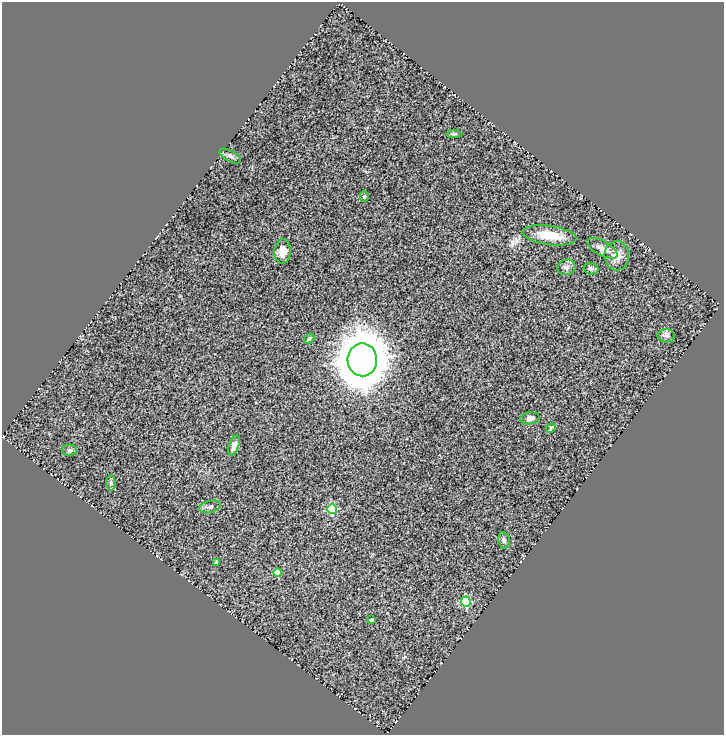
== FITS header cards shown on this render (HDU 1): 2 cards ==
NAXIS1  =                  722
NAXIS2  =                  733

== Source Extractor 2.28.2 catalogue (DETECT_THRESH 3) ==
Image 722 x 733 px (HDU 1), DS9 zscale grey, 1 PNG px = 1 image px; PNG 726 x 737 px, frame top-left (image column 1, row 733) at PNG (2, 2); each listed source drawn as its Kron ellipse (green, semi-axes under 4 px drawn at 4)
Background 2.47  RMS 0.19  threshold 0.567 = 3 sigma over >= 5 px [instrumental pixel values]
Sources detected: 24; all 24 listed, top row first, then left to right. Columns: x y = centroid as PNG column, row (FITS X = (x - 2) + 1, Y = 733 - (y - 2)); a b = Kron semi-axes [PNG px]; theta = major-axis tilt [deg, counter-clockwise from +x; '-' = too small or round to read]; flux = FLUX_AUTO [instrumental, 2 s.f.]
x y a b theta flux
454 134 7 4 0 19
230 156 12 5 -28 37
364 197 5 4 - 19
549 235 27 9 -8 260
602 248 17 7 -29 88
283 251 12 8 86 140
617 256 14 12 -87 120
566 267 9 7 12 46
591 269 7 6 - 32
666 336 9 6 -2 36
309 339 6 3 42 16
362 360 16 15 - 30000
530 418 10 6 8 43
551 428 5 4 - 15
234 446 10 5 72 62
70 450 7 5 0 25
111 483 7 4 -88 26
210 507 11 5 14 37
332 509 5 5 - 680
504 540 8 6 -80 33
216 562 3 2 - 11
278 573 4 4 - 210
466 602 5 5 - 1000
371 620 3 3 - 33